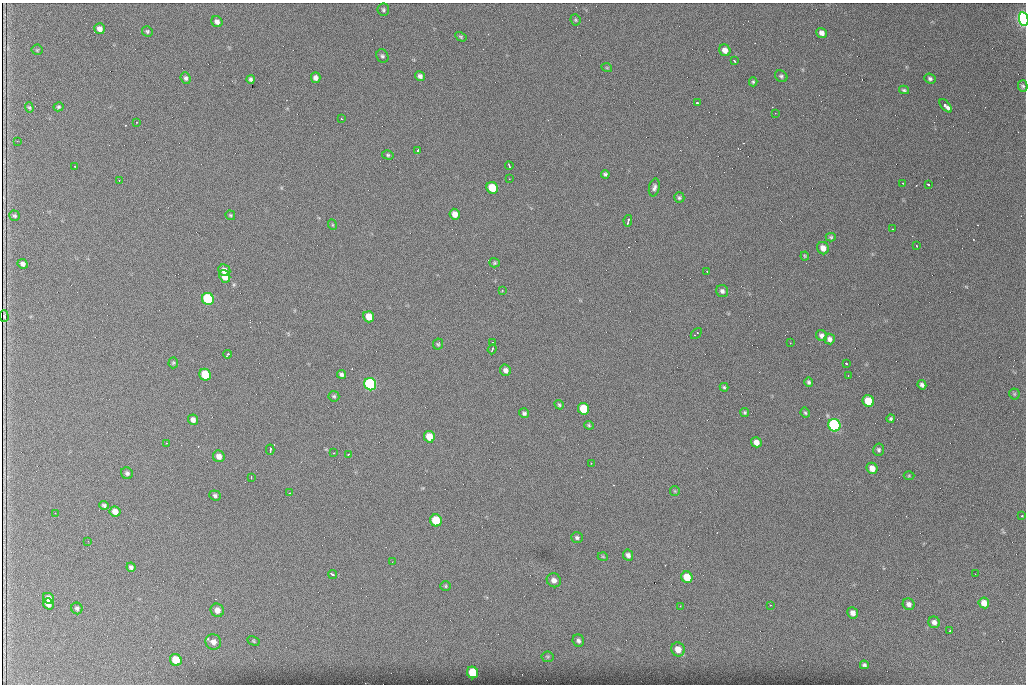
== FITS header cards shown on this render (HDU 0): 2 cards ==
NAXIS1  =                 1024 /fastest changing axis
NAXIS2  =                  682 /next to fastest changing axis

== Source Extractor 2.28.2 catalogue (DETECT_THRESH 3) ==
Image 1024 x 682 px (HDU 0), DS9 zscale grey, 1 PNG px = 1 image px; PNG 1028 x 686 px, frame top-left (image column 1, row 682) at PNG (2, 3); each listed source drawn as its Kron ellipse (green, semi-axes under 4 px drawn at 4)
Background 1130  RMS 24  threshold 71.3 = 3 sigma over >= 5 px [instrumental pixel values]
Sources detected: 144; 1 with non-positive FLUX_AUTO (blend fragments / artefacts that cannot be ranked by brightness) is neither listed nor drawn; the other 143 listed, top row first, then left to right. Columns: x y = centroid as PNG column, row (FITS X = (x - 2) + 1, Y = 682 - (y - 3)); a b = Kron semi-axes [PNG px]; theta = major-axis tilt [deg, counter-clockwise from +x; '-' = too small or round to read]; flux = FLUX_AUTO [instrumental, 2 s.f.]
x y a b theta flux
383 10 6 6 - 3000
1024 19 7 4 -79 720000
575 20 6 5 - 2400
217 22 6 5 - 6800
100 29 5 5 - 8400
147 31 5 5 - 2600
822 33 5 4 - 7200
461 37 6 4 -30 2100
37 50 5 5 - 1600
725 50 6 5 - 10000
382 56 7 6 - 3600
734 61 4 2 - 2200
607 68 5 3 - 1600
420 76 5 4 - 5400
781 76 7 5 -37 3100
316 77 5 4 - 6900
186 78 6 5 - 4000
930 78 6 5 - 3400
251 79 4 3 - 3500
753 82 4 4 - 2200
1023 86 6 4 -75 3100
904 90 5 3 - 2500
697 102 3 3 - 3700
946 106 8 4 -50 11000
29 107 5 4 - 2300
59 107 5 4 - 2400
775 113 3 2 - 1200
342 119 3 2 - 1800
137 122 2 2 - 890
17 141 2 2 - 1200
418 150 4 3 - 2100
388 155 6 4 -15 2300
75 166 3 2 - 3100
509 166 4 2 - 2200
605 174 4 4 - 3000
509 179 3 2 - 1300
119 180 2 2 - 950
903 183 3 2 - 2100
928 184 3 3 - 4400
654 187 9 5 76 4800
492 188 6 5 - 45000
679 198 5 5 - 2900
455 214 5 5 - 14000
230 215 5 4 - 2000
15 216 5 5 - 2600
628 221 6 2 78 3900
333 225 5 3 - 1400
892 229 2 2 - 1000
831 237 5 4 - 2300
917 246 2 2 - 1300
823 248 6 5 - 12000
805 256 4 3 - 1700
494 263 5 4 - 2100
23 264 5 4 - 5800
224 270 6 5 - 8300
707 271 3 2 - 1300
225 276 6 5 - 30000
502 290 3 3 - 1400
722 291 6 6 - 4300
208 299 6 6 - 170000
4 316 6 2 -88 2500
369 317 6 5 - 21000
696 334 6 2 47 2800
821 336 6 5 - 5600
829 339 5 5 - 6600
493 342 2 2 - 1200
790 343 3 2 - 2800
438 344 6 5 - 2200
492 349 5 2 - 1700
228 354 4 2 - 7800
173 363 5 4 - 2300
846 363 3 3 - 3700
506 370 6 5 - 7100
341 374 4 4 - 3800
205 375 6 5 - 54000
848 376 2 2 - 1400
809 382 5 4 - 2900
370 384 6 6 - 280000
922 385 5 4 - 4500
724 387 4 4 - 2300
1014 394 5 5 - 2200
334 396 5 5 - 2600
868 401 6 5 - 41000
559 405 5 4 - 2500
583 409 6 5 - 56000
745 412 4 4 - 2300
524 413 5 4 - 3800
805 413 5 3 - 2400
891 419 4 4 - 2500
193 420 5 5 - 6800
589 425 5 4 - 2100
834 425 6 6 - 320000
429 437 6 5 - 24000
756 442 5 5 - 10000
166 443 2 2 - 800
270 450 5 2 - 3900
879 450 6 5 - 3400
334 453 3 2 - 1200
348 454 3 2 - 2500
219 456 6 5 - 8900
591 463 2 2 - 850
872 468 6 5 - 13000
127 473 6 5 - 3800
909 476 5 3 - 1500
251 477 3 2 - 1400
675 491 5 4 - 1800
290 493 3 2 - 1500
215 495 6 5 - 3500
104 505 4 4 - 3200
115 511 5 5 - 11000
55 513 2 2 - 720
1022 516 3 3 - 4800
436 520 6 5 - 63000
577 537 6 5 - 3200
88 541 2 2 - 900
628 555 6 5 - 5800
603 557 5 3 - 1500
392 562 2 2 - 890
131 567 4 4 - 4100
333 574 4 3 - 8800
975 574 2 2 - 2400
687 577 6 5 - 32000
554 580 7 6 - 7600
445 586 5 5 - 2300
48 598 6 5 - 11000
984 603 5 5 - 15000
48 604 6 5 - 8600
909 604 6 5 - 6000
770 605 2 2 - 820
680 606 3 2 - 2700
77 608 6 5 - 3500
217 610 7 6 - 11000
853 613 6 5 - 8800
934 622 6 5 - 6600
950 631 3 2 - 2500
253 641 6 4 -28 2100
578 641 6 5 - 4000
213 642 8 7 - 9500
678 649 7 6 - 18000
548 657 6 5 - 2300
176 660 6 5 - 47000
864 665 4 4 - 3400
472 672 6 5 - 48000
At the frame edge (FLAGS 8, measured only in part): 1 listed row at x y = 1024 19
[1 non-positive-flux detection neither listed nor drawn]

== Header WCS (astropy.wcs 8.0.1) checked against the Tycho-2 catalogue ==
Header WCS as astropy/WCSLIB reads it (CRVAL/CRPIX/CD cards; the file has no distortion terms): RA---TAN/DEC--TAN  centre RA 07:06:07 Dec +31:10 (106.53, +31.16 deg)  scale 1.44 arcsec/px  FOV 24.5' x 16.3'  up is -93 deg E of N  parity flipped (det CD > 0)
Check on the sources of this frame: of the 60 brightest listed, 9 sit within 2.2 arcsec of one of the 16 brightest Tycho-2 stars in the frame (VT <= 12.35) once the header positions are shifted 0.42 arcsec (0.18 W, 0.38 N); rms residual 0.96 arcsec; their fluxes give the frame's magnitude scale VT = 23.47 - 2.5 log10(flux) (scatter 0.21 mag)
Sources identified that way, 9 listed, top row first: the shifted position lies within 2.2 arcsec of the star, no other Tycho-2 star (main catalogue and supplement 1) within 4.4 arcsec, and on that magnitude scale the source's flux lands within +1.5 / -3 mag of the star's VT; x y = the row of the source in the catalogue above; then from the Tycho-2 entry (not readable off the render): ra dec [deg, ICRS J2000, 3 dp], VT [Tycho-2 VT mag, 2 dp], TYC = Tycho-2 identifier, HIP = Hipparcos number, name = IAU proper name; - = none
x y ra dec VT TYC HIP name
492 188 106.458 +31.151 12.35 2438-728-1 - -
208 299 106.516 +31.041 10.39 2438-398-1 - -
205 375 106.551 +31.041 11.84 2438-663-1 - -
370 384 106.552 +31.106 9.20 2438-180-1 - -
868 401 106.550 +31.305 11.61 2438-184-1 - -
583 409 106.559 +31.192 11.79 2438-1039-1 - -
834 425 106.562 +31.292 10.01 2438-106-1 - -
436 520 106.614 +31.135 11.36 2438-550-1 - -
472 672 106.684 +31.152 11.76 2438-931-1 - -